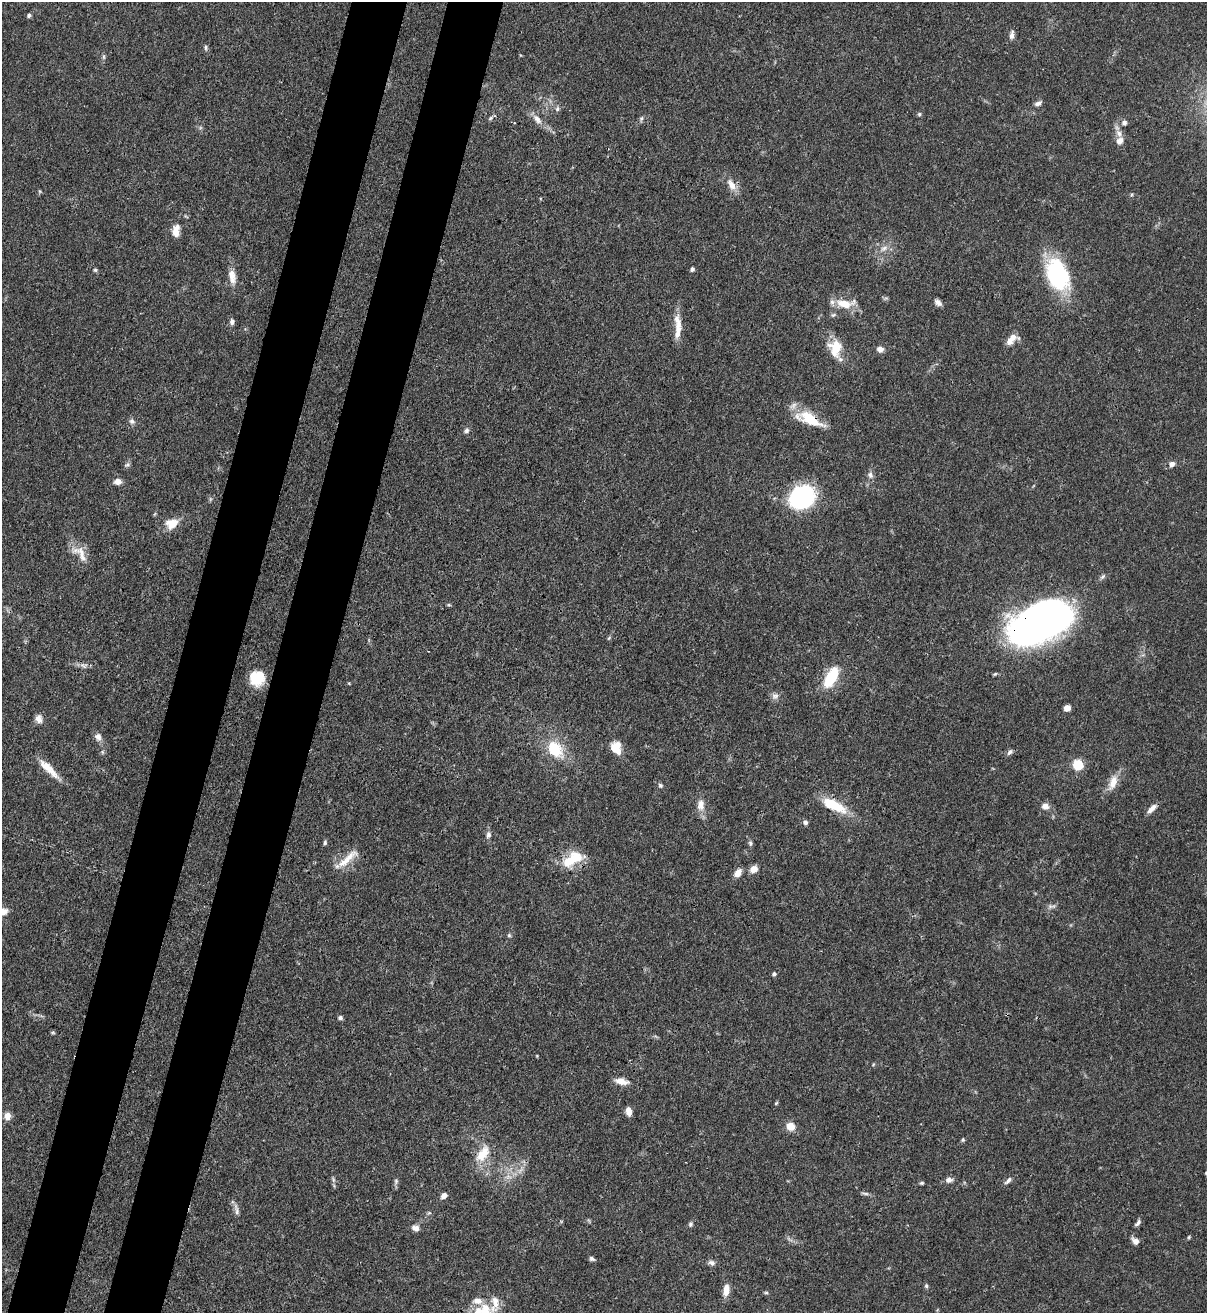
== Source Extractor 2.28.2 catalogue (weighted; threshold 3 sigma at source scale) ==
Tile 7 of 4 x 4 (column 3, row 2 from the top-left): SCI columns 2629-3833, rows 2654-3964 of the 5382 x 5307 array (HDU 1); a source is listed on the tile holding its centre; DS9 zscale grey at full resolution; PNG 1209 x 1315 px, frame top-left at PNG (2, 2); no overlay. Shown black and unused: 9% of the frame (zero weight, under 3 of 4 exposures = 7% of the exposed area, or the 3 px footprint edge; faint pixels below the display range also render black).
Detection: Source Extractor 2.28.2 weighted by HDU 2 'WHT'; one run over the whole footprint, this tile lists its part. Background 0.099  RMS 0.0041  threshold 0.0185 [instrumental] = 3 sigma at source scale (4.5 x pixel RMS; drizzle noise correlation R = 1.50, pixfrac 1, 0.05/0.05 arcsec/px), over >= 5 px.
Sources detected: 109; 5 inside a brighter listed object's ellipse — not listed separately; the other 104 listed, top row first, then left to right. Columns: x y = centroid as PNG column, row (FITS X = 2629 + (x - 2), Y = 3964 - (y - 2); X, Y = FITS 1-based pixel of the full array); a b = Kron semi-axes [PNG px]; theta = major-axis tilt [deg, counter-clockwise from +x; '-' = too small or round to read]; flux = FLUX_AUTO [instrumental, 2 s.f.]
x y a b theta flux
29 15 5 5 - 1
1012 35 11 5 84 1.8
205 47 7 4 -86 0.78
104 57 7 4 -90 0.75
1038 103 10 6 28 1.5
557 109 7 6 - 1.1
919 114 6 5 - 0.71
495 116 5 4 - 0.75
537 119 16 8 -51 3.2
641 119 8 5 79 0.86
514 123 3 2 - 0.35
1124 123 6 6 - 1.5
1119 133 12 8 -56 2.8
732 185 17 9 -56 4.2
176 231 14 8 81 4.3
884 248 12 7 29 2.4
692 269 4 4 - 1.2
95 270 5 5 - 0.61
1057 274 38 23 -66 38
232 277 20 9 -81 4.2
938 303 10 6 -37 1.7
845 304 26 11 0 7.8
833 315 7 5 14 0.78
232 322 8 6 -85 1.3
678 329 20 10 84 4.8
1013 337 13 9 -10 3.1
836 348 18 13 -86 11
880 349 8 7 - 2.1
809 419 36 14 -24 14
132 421 9 7 -55 1.4
467 431 8 6 46 1.1
1172 464 7 6 - 2.2
127 465 8 5 24 0.84
870 475 10 8 -56 1.5
118 481 9 7 6 2.5
802 497 21 17 37 59
172 523 9 7 17 9.2
80 553 27 13 -48 6.1
449 605 6 4 -17 0.48
1040 622 64 35 24 180
609 638 6 4 70 0.53
83 666 10 4 -48 1.2
831 677 23 11 61 16
257 678 15 14 - 12
775 696 10 8 1 1.8
1067 708 5 5 - 4
39 719 11 8 -78 2.4
98 737 10 8 -63 2.2
616 748 15 11 -70 6.4
554 749 19 14 -52 15
1010 752 8 6 41 1.3
1078 765 6 6 - 26
48 768 33 8 -44 6.8
1113 782 24 10 68 5.3
660 785 6 6 - 0.85
701 805 17 10 86 3.9
833 805 28 10 -26 15
1045 806 9 8 - 2.6
1152 809 14 6 43 2.5
805 822 6 6 - 1.2
488 835 8 7 - 1.4
325 843 6 4 86 0.74
750 843 8 5 -80 0.91
348 858 37 9 41 6.8
572 859 29 15 34 13
754 869 9 7 31 3.1
738 873 10 7 49 3
1052 906 13 5 2 1.3
4 911 11 10 - 2.9
509 935 5 5 - 0.59
774 974 5 4 - 0.9
340 1018 6 5 - 0.96
53 1033 6 4 -19 0.51
537 1056 5 3 - 0.34
621 1081 15 7 -9 4
776 1103 6 3 45 0.46
629 1111 8 6 -84 3.6
7 1116 8 8 - 3.2
791 1126 9 8 - 5
963 1140 6 4 71 0.6
483 1154 26 13 56 8.9
1206 1173 5 4 - 0.63
508 1177 9 4 -8 1.4
333 1180 8 4 -82 0.87
949 1180 9 7 10 1.8
396 1181 8 5 84 0.99
1008 1181 12 5 44 1.3
922 1183 5 4 - 0.62
865 1193 12 4 -6 0.98
444 1195 7 5 39 2.2
236 1209 20 5 -78 1.8
429 1213 6 4 17 0.57
1138 1223 11 5 50 1.2
690 1224 7 5 80 0.86
415 1228 8 6 -19 2.3
1189 1237 5 4 - 0.49
1135 1241 9 7 -35 2.1
592 1259 7 5 -27 0.87
712 1263 9 7 -12 1.4
926 1286 6 5 - 0.7
726 1290 14 7 82 4.2
766 1293 6 4 0 0.56
495 1303 27 11 84 5.8
478 1311 18 11 66 7.8
Overlapping masked pixels (flux is a lower limit): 3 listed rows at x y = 809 419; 1040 622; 572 859
Isophote crosses this tile's border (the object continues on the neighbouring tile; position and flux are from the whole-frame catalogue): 3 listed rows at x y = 4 911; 1206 1173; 478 1311